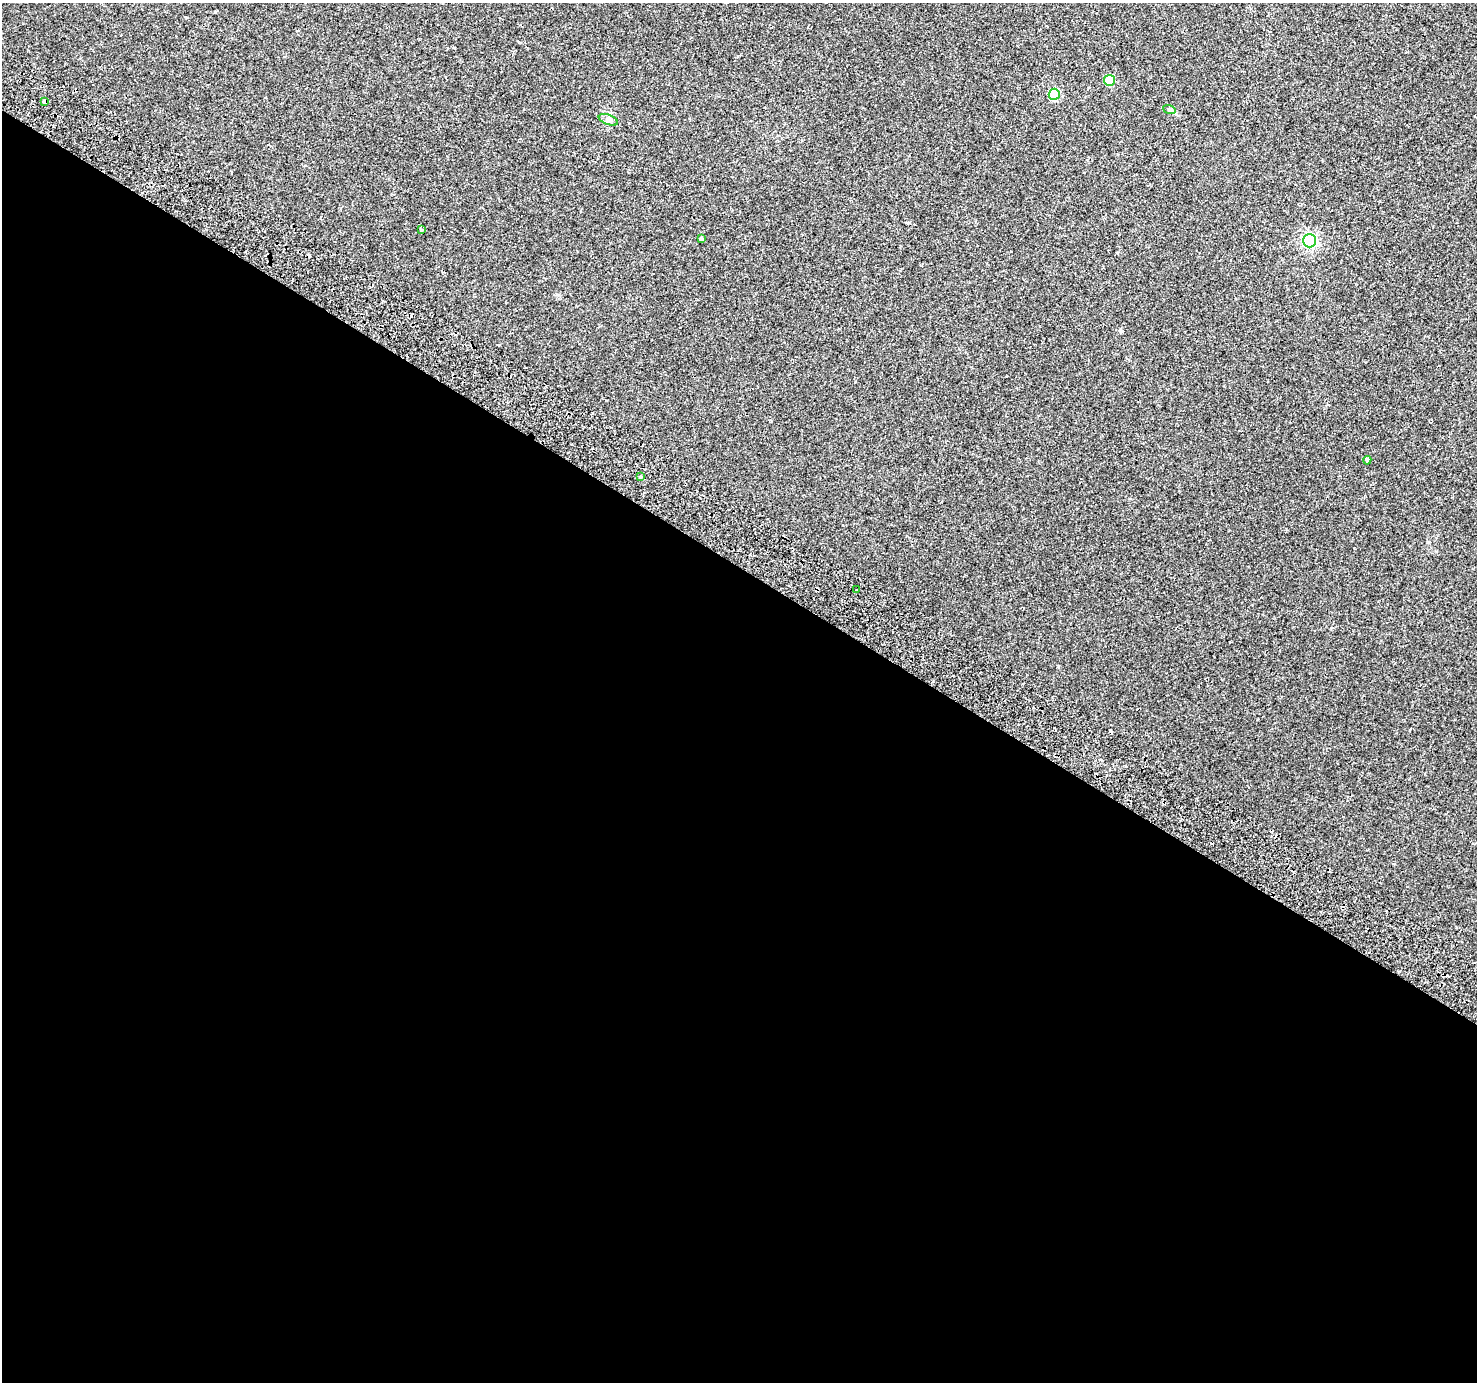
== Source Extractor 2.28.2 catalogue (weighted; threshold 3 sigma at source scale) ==
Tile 14 of 4 x 4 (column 2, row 4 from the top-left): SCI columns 1508-2982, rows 238-1617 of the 5972 x 6063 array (HDU 1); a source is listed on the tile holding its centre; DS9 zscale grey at full resolution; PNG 1479 x 1384 px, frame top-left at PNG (2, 3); each listed source drawn as its Kron ellipse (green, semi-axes under 4 px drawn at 4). Shown black and unused: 59% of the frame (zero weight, under 2 of 3 exposures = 3% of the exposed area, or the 3 px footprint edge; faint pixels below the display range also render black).
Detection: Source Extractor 2.28.2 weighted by HDU 2 'WHT'; one run over the whole footprint, this tile lists its part. Background 0.00391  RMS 0.0022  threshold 0.00985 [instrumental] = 3 sigma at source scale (4.5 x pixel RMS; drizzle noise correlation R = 1.50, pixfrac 1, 0.0396/0.0396 arcsec/px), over >= 5 px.
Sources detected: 14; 3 cosmic-ray / hot-pixel residue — neither listed nor drawn; the other 11 listed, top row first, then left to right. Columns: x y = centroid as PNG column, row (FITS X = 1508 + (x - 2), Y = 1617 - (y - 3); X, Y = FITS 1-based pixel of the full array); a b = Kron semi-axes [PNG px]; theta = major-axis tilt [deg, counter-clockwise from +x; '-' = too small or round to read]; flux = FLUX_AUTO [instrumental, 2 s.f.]
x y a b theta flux
1109 80 5 5 - 5.6
1054 94 5 5 - 12
45 101 4 3 - 1.6
1169 109 6 4 -19 0.31
608 120 10 5 -21 0.69
421 230 4 3 - 0.38
701 239 3 3 - 0.36
1309 241 7 6 - 45
1367 460 4 4 - 1
640 477 4 3 - 1.3
857 590 3 3 - 0.83
Overlapping masked pixels (flux is a lower limit): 1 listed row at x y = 45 101